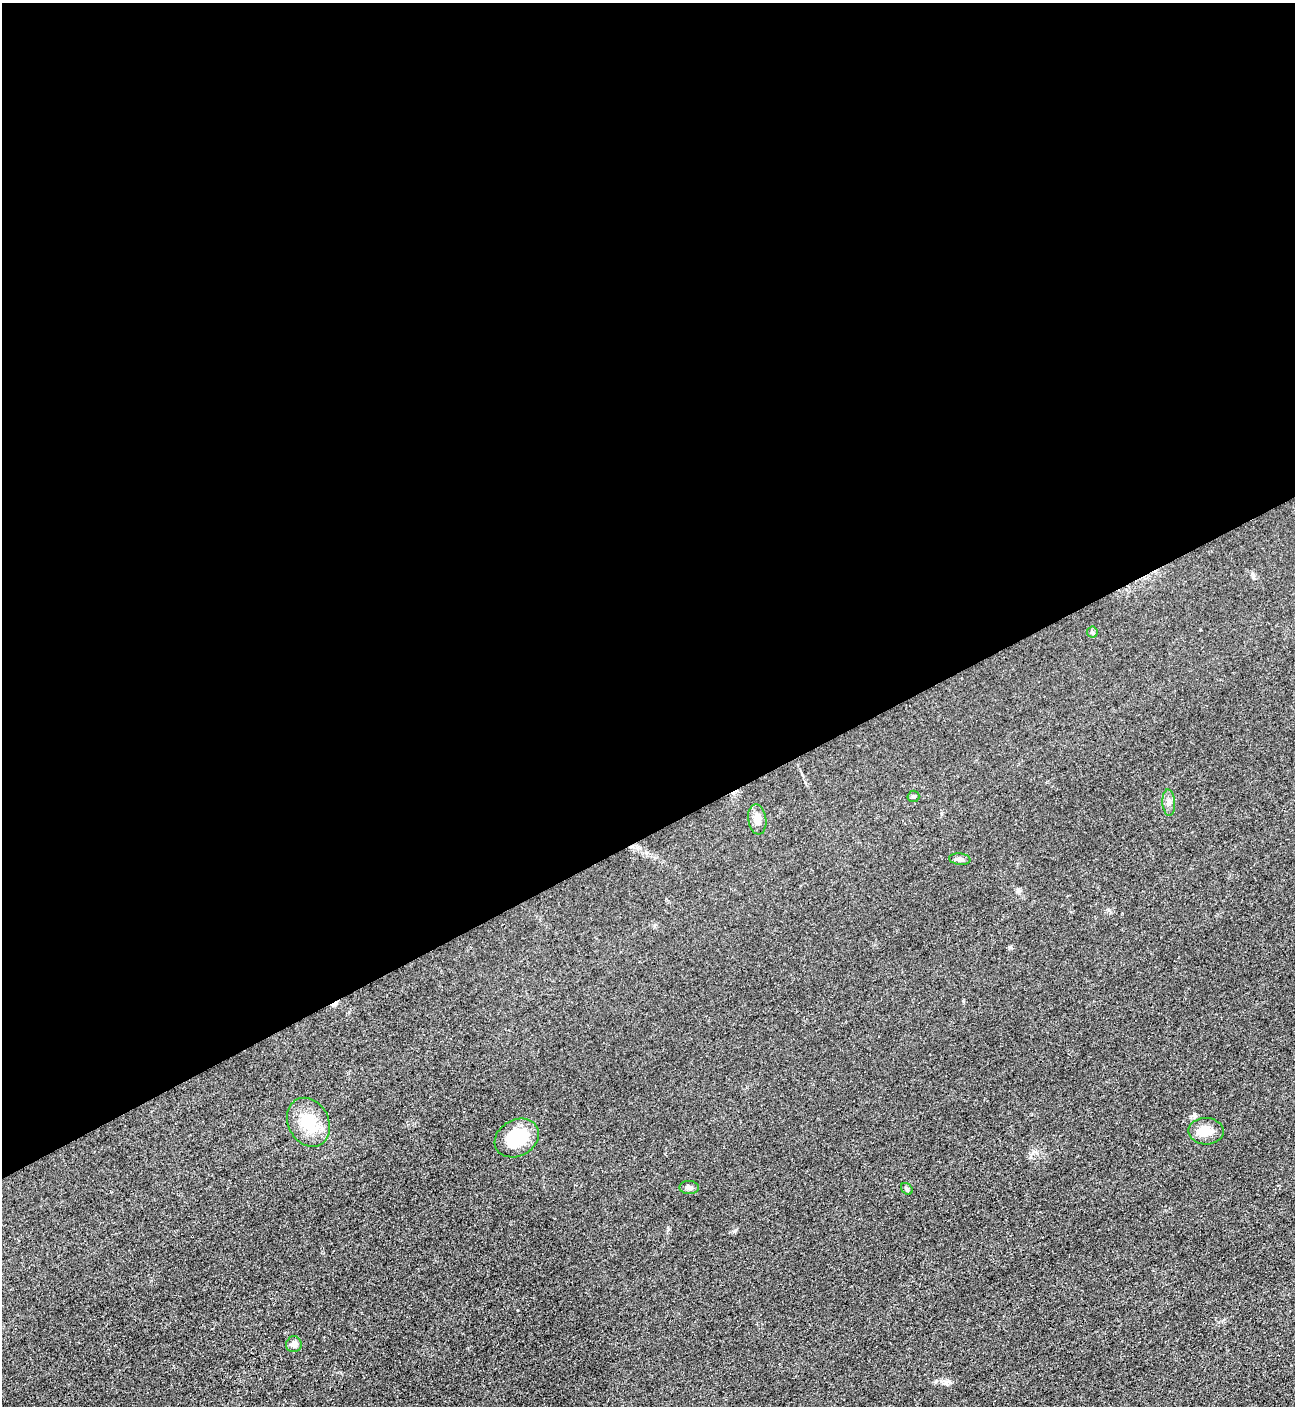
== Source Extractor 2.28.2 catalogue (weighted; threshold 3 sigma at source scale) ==
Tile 2 of 4 x 4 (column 2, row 1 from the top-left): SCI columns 1596-2888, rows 4225-5628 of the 5634 x 5651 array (HDU 1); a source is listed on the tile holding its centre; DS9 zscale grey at full resolution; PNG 1297 x 1408 px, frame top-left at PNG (2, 3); each listed source drawn as its Kron ellipse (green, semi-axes under 4 px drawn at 4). Shown black and unused: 59% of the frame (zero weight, under 3 of 4 exposures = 1% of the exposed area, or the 3 px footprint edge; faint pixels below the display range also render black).
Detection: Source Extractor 2.28.2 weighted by HDU 2 'WHT'; one run over the whole footprint, this tile lists its part. Background 0.0194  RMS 0.0041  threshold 0.0184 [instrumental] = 3 sigma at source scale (4.5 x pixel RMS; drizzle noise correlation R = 1.50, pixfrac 1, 0.05/0.05 arcsec/px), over >= 5 px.
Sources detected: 12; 1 cosmic-ray / hot-pixel residue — neither listed nor drawn; the other 11 listed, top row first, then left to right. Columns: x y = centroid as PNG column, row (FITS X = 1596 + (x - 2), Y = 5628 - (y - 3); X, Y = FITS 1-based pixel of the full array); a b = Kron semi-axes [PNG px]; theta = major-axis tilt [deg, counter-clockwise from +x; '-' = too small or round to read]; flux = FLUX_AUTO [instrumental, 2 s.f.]
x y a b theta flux
1092 632 5 5 - 0.65
913 796 6 5 - 0.7
1169 803 13 6 -86 1.8
757 819 15 9 -81 3.6
960 859 10 5 -6 1.3
308 1122 25 20 -62 14
1206 1131 17 13 -3 5.7
517 1138 23 18 29 15
689 1187 10 6 -1 1.5
907 1189 6 5 - 0.71
294 1344 8 8 - 2.3
Unlisted compact peaks at least as high as the median listed source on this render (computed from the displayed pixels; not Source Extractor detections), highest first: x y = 735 1231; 1010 947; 946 1383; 963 1001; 518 1310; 1253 575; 668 1229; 1018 891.